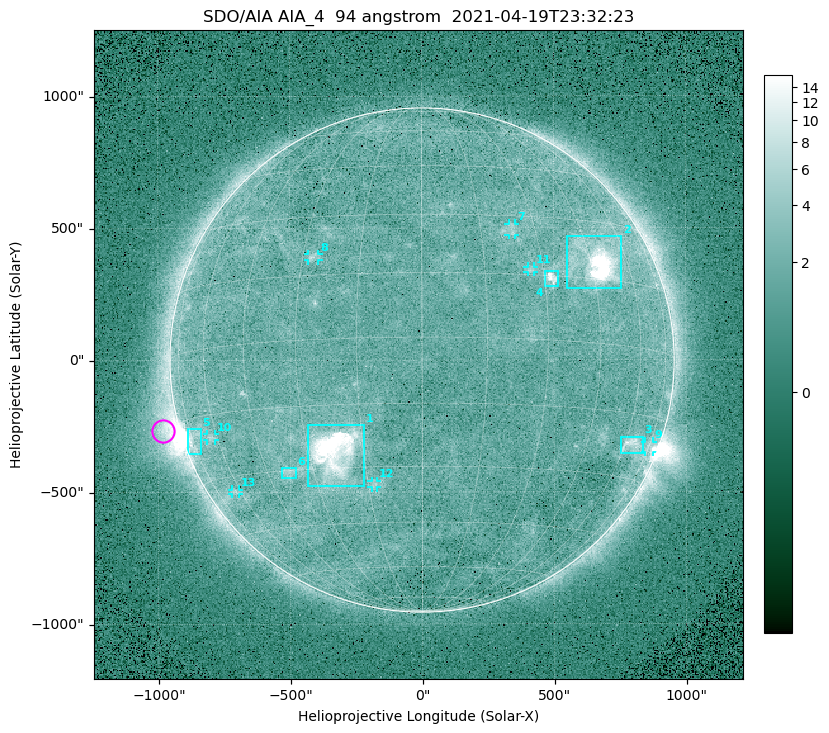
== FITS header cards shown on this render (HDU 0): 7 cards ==
TELESCOP= 'SDO/AIA '
INSTRUME= 'AIA_4   '
WAVELNTH=                   94
WAVEUNIT= 'angstrom'
DATE-OBS= '2021-04-19T23:32:23.12'
CTYPE1  = 'HPLN-TAN'
CTYPE2  = 'HPLT-TAN'

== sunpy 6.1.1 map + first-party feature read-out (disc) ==
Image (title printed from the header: SDO/AIA AIA_4  94 angstrom  2021-04-19T23:32:23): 512 x 512 px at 4.8 arcsec/px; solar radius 955 arcsec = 199 px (full disc in frame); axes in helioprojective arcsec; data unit not stated in the header (colour bar unlabelled)
Orientation: roll -0.138 deg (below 1 deg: not rotated)
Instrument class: DISC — disc imager (sunpy class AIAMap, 94 A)
Bright regions (active regions / flare kernels): reference = the median radial profile (limb darkening/brightening removed); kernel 5 px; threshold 5 sigma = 2.46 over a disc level ~1.73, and >= 1.15x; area >= 9 px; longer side >= 5 px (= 24 arcsec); searched inside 0.97 R_sun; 13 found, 13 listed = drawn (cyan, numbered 1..; 7 of them under ~33 arcsec drawn as corner ticks so the feature stays visible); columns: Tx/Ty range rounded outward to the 10 arcsec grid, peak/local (2 s.f.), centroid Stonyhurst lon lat
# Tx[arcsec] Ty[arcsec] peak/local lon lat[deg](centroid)
1 -430..-220 -480..-240 149 -23 -26
2 550..760 270..470 32 +47 +19
3 750..840 -360..-290 4.3 +64 -22
4 470..520 280..340 7 +32 +14
5 -890..-840 -360..-260 5.9 -73 -19
6 -540..-480 -450..-410 2.9 -38 -30
7 330..360 470..520 2.8 +23 +26
8 -430..-390 380..410 3.2 -27 +19
9 840..880 -350..-310 3.1 +75 -22
10 -820..-780 -300..-280 2.8 -63 -20
11 400..430 330..360 2.8 +27 +16
12 -190..-170 -480..-450 2.7 -13 -34
13 -720..-690 -510..-490 2.5 -63 -34
Off-limb structures (1.02-1.3 R_sun): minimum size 50 px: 6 found; the strongest spans PA ~85..115 deg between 1.02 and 1.22 R_sun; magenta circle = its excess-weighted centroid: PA ~105 deg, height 1.06 R_sun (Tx ~-980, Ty ~-270 arcsec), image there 5.1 x the reference